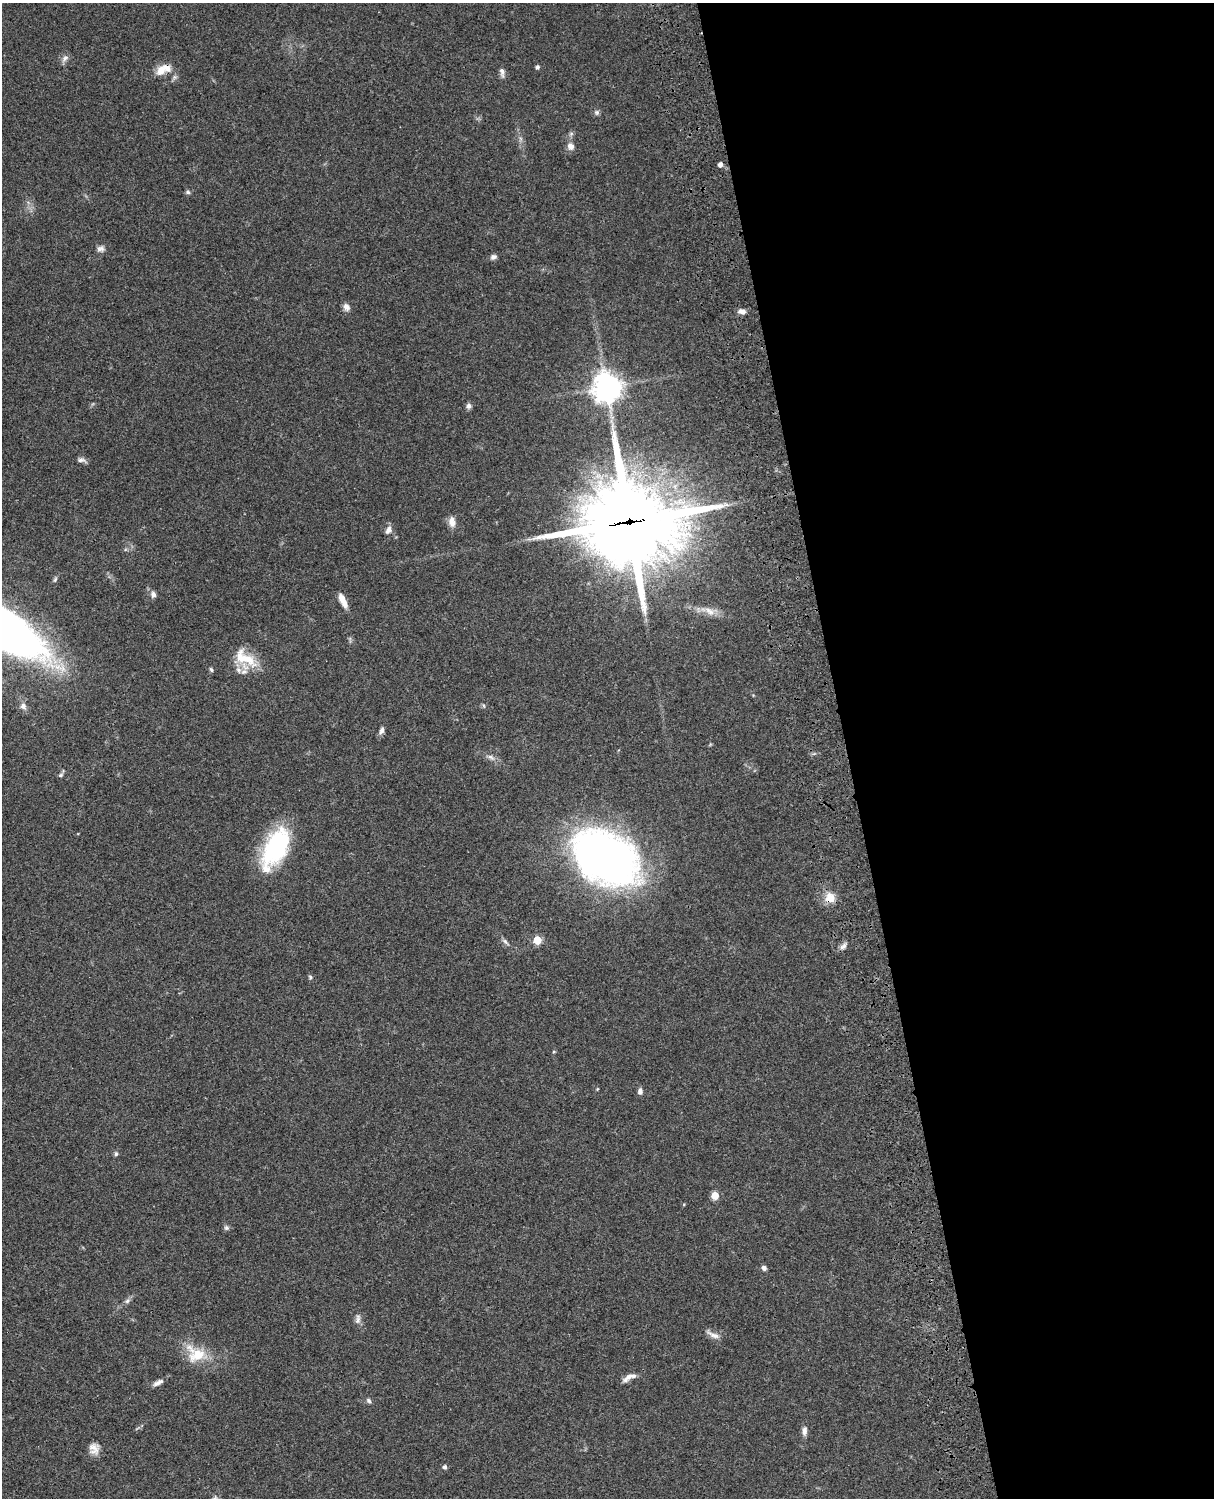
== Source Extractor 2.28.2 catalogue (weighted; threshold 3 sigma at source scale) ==
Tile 8 of 4 x 3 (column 4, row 2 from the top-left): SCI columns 3758-4969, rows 1773-3268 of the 5088 x 4927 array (HDU 1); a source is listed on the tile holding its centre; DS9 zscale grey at full resolution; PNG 1216 x 1500 px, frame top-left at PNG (2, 3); no overlay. Shown black and unused: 30% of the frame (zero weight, under 3 of 4 exposures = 6% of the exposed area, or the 3 px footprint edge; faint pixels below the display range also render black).
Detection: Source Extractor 2.28.2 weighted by HDU 2 'WHT'; one run over the whole footprint, this tile lists its part. Background 0.107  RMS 0.0065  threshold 0.0293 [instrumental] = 3 sigma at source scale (4.5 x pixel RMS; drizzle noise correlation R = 1.50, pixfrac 1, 0.05/0.05 arcsec/px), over >= 5 px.
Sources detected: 58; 5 inside a brighter listed object's ellipse — not listed separately; the other 53 listed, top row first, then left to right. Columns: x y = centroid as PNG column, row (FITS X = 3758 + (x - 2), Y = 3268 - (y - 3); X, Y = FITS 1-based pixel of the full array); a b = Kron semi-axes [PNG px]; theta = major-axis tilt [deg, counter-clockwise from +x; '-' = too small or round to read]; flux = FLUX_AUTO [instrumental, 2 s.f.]
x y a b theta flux
65 58 12 7 48 2.7
537 67 5 4 - 1.6
161 71 14 11 52 7.6
502 72 13 6 -81 2.7
597 112 7 7 - 1.6
570 146 9 8 - 3.9
720 164 5 5 - 2.5
188 192 7 5 11 1.3
101 249 10 8 8 2.6
493 257 8 6 18 2.2
346 307 9 8 - 3.3
742 311 9 6 -5 3.4
607 387 10 9 - 710
469 406 7 7 - 2.1
81 460 12 5 -15 2.3
452 522 14 8 -83 4.6
629 522 34 30 1 7500
388 530 11 8 68 3.3
55 579 8 5 63 1.2
153 594 8 7 - 2.6
343 600 17 6 -65 6.9
710 611 18 9 -28 6.6
2 627 72 26 -32 520
241 658 31 19 -56 17
211 670 6 4 -51 1.1
23 706 9 8 - 3
484 706 6 4 -71 0.83
381 730 11 6 68 2.4
491 757 13 5 -31 2.9
60 775 7 4 27 1.2
275 848 45 22 64 68
606 858 70 50 -32 320
830 898 14 13 - 8
537 940 5 5 - 22
505 942 13 5 -43 2.1
843 946 11 6 43 2.5
310 977 6 5 - 1.1
597 1089 5 3 - 0.56
640 1091 8 6 86 2.4
116 1154 7 5 -80 1.2
715 1195 5 5 - 14
226 1228 7 7 - 1.5
764 1268 7 6 - 1.9
127 1301 8 6 55 1.9
358 1319 15 6 80 2.9
713 1335 21 6 -27 3.9
197 1355 25 16 25 17
629 1377 19 7 27 4.7
158 1383 16 6 27 3.3
369 1401 8 6 -46 1.4
804 1431 12 6 85 3.1
94 1449 14 12 -81 5.5
445 1467 5 4 - 1.9
Overlapping masked pixels (flux is a lower limit): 3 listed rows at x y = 161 71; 629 522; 830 898
Isophote crosses this tile's border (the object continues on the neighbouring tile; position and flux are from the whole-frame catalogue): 1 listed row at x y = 2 627